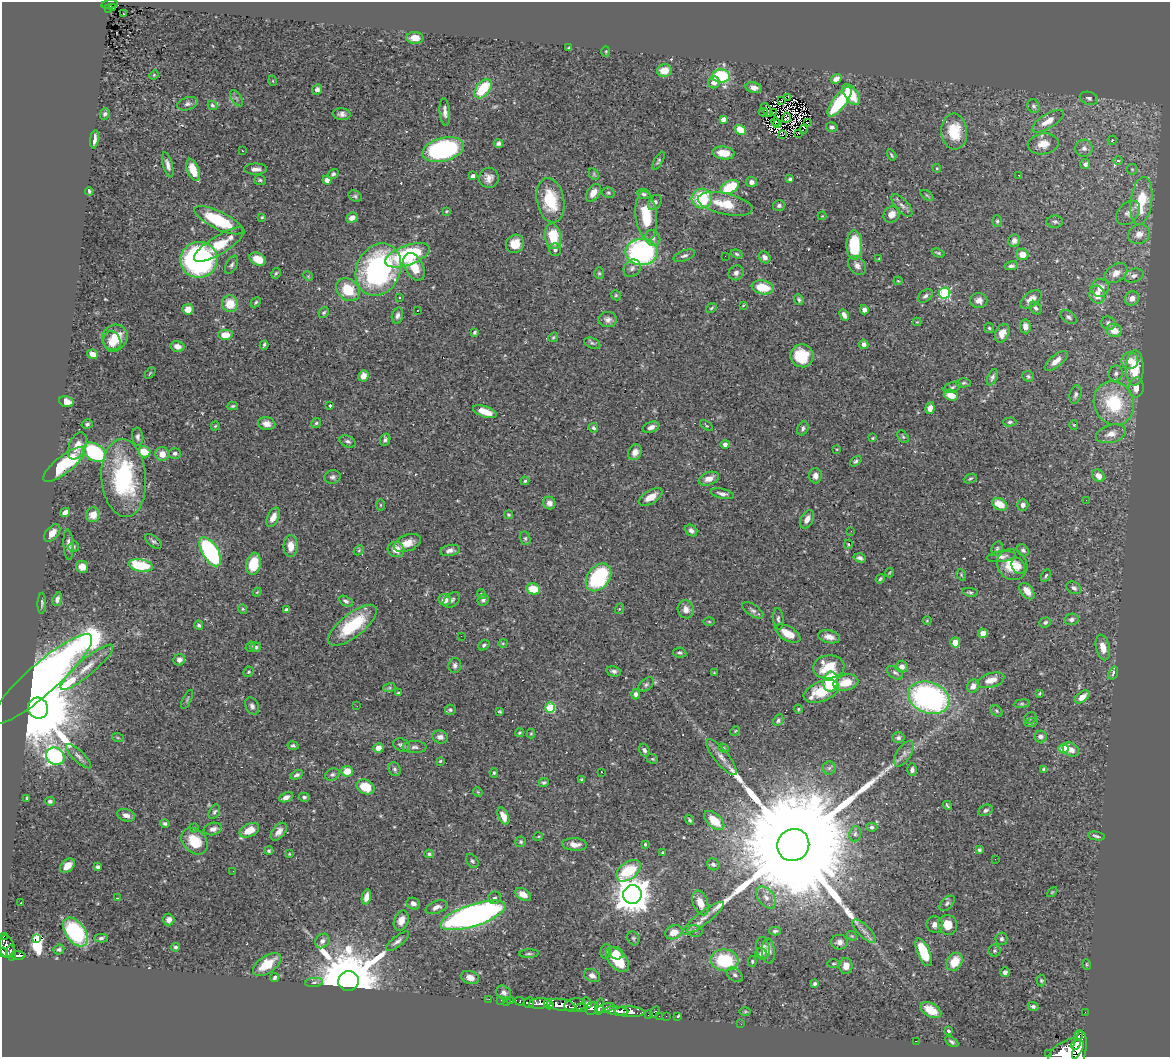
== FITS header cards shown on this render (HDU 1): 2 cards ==
NAXIS1  =                 1168
NAXIS2  =                 1055

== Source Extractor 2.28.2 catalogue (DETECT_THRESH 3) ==
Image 1168 x 1055 px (HDU 1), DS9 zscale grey, 1 PNG px = 1 image px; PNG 1172 x 1059 px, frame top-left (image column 1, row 1055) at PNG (2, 2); each listed source drawn as its Kron ellipse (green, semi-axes under 4 px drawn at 4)
Background 0.599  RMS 0.019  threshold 0.0581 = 3 sigma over >= 5 px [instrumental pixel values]
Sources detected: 526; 3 with non-positive FLUX_AUTO (blend fragments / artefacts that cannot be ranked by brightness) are neither listed nor drawn; of the other 523, the 500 brightest by FLUX_AUTO listed and drawn (23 fainter detections omitted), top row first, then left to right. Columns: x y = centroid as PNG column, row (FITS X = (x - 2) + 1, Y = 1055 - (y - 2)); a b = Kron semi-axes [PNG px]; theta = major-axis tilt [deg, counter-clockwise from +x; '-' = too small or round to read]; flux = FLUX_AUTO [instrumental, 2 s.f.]
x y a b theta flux
110 4 8 4 7 94
112 7 3 3 - 18
108 9 3 3 - 18
123 14 3 2 - 3.5
415 38 8 6 -2 14
569 48 3 3 - 1.9
606 51 5 3 - 1.2
664 70 7 6 - 17
154 75 5 4 - 1.4
721 76 9 6 -3 77
836 79 5 4 - 7.8
273 81 5 3 - 1.1
714 82 6 5 - 8
754 88 8 5 -11 7.3
483 89 11 6 52 51
317 90 5 5 - 4.5
851 94 12 6 -55 37
788 97 3 3 - 420
236 98 9 5 -56 3.1
1089 98 9 6 -16 4.1
781 101 3 2 - 1.2
840 102 18 6 53 84
188 104 10 6 16 4.6
212 105 5 4 - 2.3
1034 106 7 6 - 3.2
767 110 8 3 -58 2
445 112 13 5 -84 6.7
763 112 4 2 - 2.5
773 113 4 2 - 1
105 114 6 4 70 2.8
342 114 9 6 -6 5.7
787 118 5 3 - 1.5
723 119 4 4 - 7.8
1048 121 18 7 31 14
775 122 4 3 - 2.9
808 122 3 2 - 1.2
778 124 3 2 - 2.2
832 127 6 5 - 3
804 129 5 3 - 1
740 130 6 4 -31 26
954 131 18 13 -86 40
798 133 2 2 - 2.2
782 135 3 2 - 1.4
94 139 9 4 83 6.6
1112 140 5 4 - 2.3
498 143 4 4 - 4.3
1043 144 15 10 9 14
1084 148 9 8 - 5.7
443 150 21 11 14 250
242 151 3 2 - 1.6
724 153 11 6 -6 22
891 155 6 2 -59 1.7
658 161 10 4 62 2.5
1118 161 4 3 - 1.2
1085 164 5 5 - 4.3
168 165 13 5 -75 6.9
937 168 4 4 - 1.8
256 169 11 5 1 7.3
1132 169 5 5 - 2.1
193 170 11 6 -70 23
333 174 6 4 37 2.8
594 174 6 4 -61 1.6
1019 175 3 2 - 1.7
473 176 4 3 - 6.2
489 178 10 10 - 9
790 179 4 3 - 2.4
260 180 6 5 - 2.5
327 180 4 4 - 7
751 182 5 5 - 4.7
730 187 10 6 30 58
89 191 4 3 - 2.3
593 193 10 6 56 9.8
608 193 6 5 - 2.3
644 194 6 5 - 2.8
927 195 7 3 -36 1.7
355 196 7 5 -30 2.6
702 198 10 10 - 71
550 200 22 13 -79 52
1141 201 24 10 82 43
655 203 8 6 53 4.6
725 204 28 10 -12 35
779 205 6 5 - 3.2
902 205 14 6 -48 6.6
446 211 4 3 - 1.3
1128 213 14 9 46 7.1
892 214 8 7 - 13
646 216 25 10 -84 45
822 216 4 4 - 1.1
262 217 4 3 - 1.8
352 218 6 5 - 8.2
218 220 26 9 -26 67
997 221 6 5 - 2.2
1055 222 8 6 -2 2.9
1139 234 11 9 25 9.1
553 236 13 8 -81 41
653 238 8 7 - 5.7
1014 241 6 6 - 5.1
515 244 9 8 - 20
219 245 29 9 32 34
854 245 14 8 -90 59
555 250 6 6 - 3.5
641 252 16 13 0 290
938 253 6 3 -20 1.8
737 254 6 4 -19 2.1
1022 254 6 5 - 18
407 255 23 10 20 120
684 256 11 5 20 4
725 256 2 2 - 3.3
765 257 6 5 - 5
258 259 9 6 -28 19
879 259 3 3 - 1.3
199 260 19 18 - 280
232 265 10 5 63 3.6
857 266 10 8 -49 6.6
1011 266 7 4 10 3.5
414 267 15 9 -63 25
632 268 9 8 - 5.8
378 270 27 22 64 270
276 273 6 4 60 2
599 273 6 5 - 2
736 273 8 7 - 4.8
1116 273 12 8 33 11
308 276 5 4 - 1.5
1134 276 10 6 18 4.8
898 281 4 4 - 1.4
763 287 11 7 -9 32
1100 288 9 8 - 14
348 290 13 10 -42 39
945 293 5 5 - 140
616 295 5 4 - 1.8
1097 295 9 7 -78 16
925 296 8 5 40 3.6
400 298 3 3 - 2.6
1132 298 7 6 - 9.7
1031 299 12 7 36 11
799 300 5 4 - 2.4
979 300 8 7 - 7.2
256 302 5 4 - 1.8
230 304 8 8 - 27
743 305 3 2 - 1.2
711 308 6 4 37 1.7
1036 308 7 5 -53 3.4
188 309 5 5 - 13
417 310 3 2 - 1.7
864 310 4 4 - 5
324 312 5 4 - 2.5
397 315 8 5 74 4.6
844 315 6 4 -62 5.4
1069 317 9 6 -36 3.7
608 320 9 7 0 6.3
917 322 4 4 - 1.3
1108 323 7 6 - 5
1025 326 7 5 -81 7.5
989 328 5 5 - 2
1114 330 8 6 -20 18
475 332 4 3 - 2
1002 333 10 6 64 13
225 335 7 5 -1 20
115 337 13 12 - 25
553 337 5 4 - 1.8
112 342 10 8 -72 13
592 343 8 5 -21 2.9
864 344 5 4 - 4.5
264 345 5 2 - 2.2
177 346 7 5 -15 8.1
93 354 5 4 - 10
802 356 11 11 - 43
1056 361 14 6 39 11
1130 361 8 8 - 12
1135 368 17 9 88 39
150 373 6 4 47 1.5
1116 373 8 7 - 4.2
363 376 6 5 - 11
1028 376 6 5 - 2.8
992 377 8 5 67 3.8
964 383 7 4 -1 2.1
952 387 9 5 20 2.8
1136 387 10 7 86 12
951 395 7 5 -20 16
1076 395 9 5 76 4.2
66 402 7 5 -16 12
1114 403 22 20 -65 78
330 405 3 3 - 2.1
233 406 5 4 - 2.1
930 408 6 4 79 7.8
485 412 12 5 -19 20
1010 422 6 4 1 2.6
316 423 5 4 - 1.8
87 424 6 4 15 2.7
267 424 9 6 -10 7.9
706 425 7 3 -36 1.4
1074 425 5 4 - 1.4
215 426 4 4 - 1.5
651 427 8 5 19 6.5
593 428 5 4 - 2.8
803 428 7 5 64 3.6
1111 434 15 9 15 12
138 437 9 5 -85 4
903 437 7 4 -54 2.2
873 438 3 2 - 1.3
385 440 6 5 - 3.5
348 441 8 5 -23 3.5
725 444 4 4 - 4.6
77 446 14 8 67 15
836 449 3 2 - 1
94 452 12 8 -33 120
144 452 6 5 - 28
635 452 8 6 63 8.3
175 453 6 5 - 3.2
162 454 7 6 - 11
856 461 6 4 38 2.9
64 465 25 8 38 86
815 476 7 6 - 6.5
1098 476 7 5 -43 10
333 477 8 6 8 3.7
124 478 39 22 -86 160
709 479 10 6 20 12
970 479 7 3 22 1.8
525 481 4 4 - 1.5
722 494 12 5 -13 5.6
651 497 13 6 31 17
1086 500 2 2 - 2.4
549 503 6 6 - 6.1
1000 504 8 5 -31 22
380 505 6 4 -90 1.4
1023 505 5 5 - 5.4
65 512 5 4 - 6.1
93 515 7 7 - 15
508 515 4 4 - 1.7
273 517 10 5 63 11
807 519 10 6 63 9.5
691 531 6 5 - 5.1
851 531 3 2 - 1.9
52 533 10 6 50 10
525 538 7 5 -75 2.4
153 541 10 5 -38 3.3
407 543 14 8 21 15
848 544 4 3 - 1.4
68 545 15 5 -86 6.3
291 546 11 7 88 13
74 547 5 5 - 1.9
396 549 8 7 - 15
997 549 7 5 73 2.8
359 550 6 4 46 1.7
450 550 10 5 10 5.2
1023 550 6 5 - 3
210 552 16 8 -59 220
1001 557 14 5 7 6.6
860 558 6 4 -16 4.2
253 564 11 7 78 39
141 565 12 6 -10 64
1012 565 16 14 -50 28
1018 566 8 6 -64 7.2
82 567 6 6 - 11
889 573 5 2 - 1
961 575 6 4 -71 1.6
1046 575 7 3 63 1.8
598 577 15 11 52 120
880 579 5 3 - 1.9
1074 588 8 6 -31 4.3
533 589 7 5 -12 28
1027 591 9 6 -50 12
257 592 4 3 - 1.1
970 592 8 4 -7 2.5
481 594 4 4 - 2.7
57 599 7 4 72 4.8
445 600 6 6 - 10
452 600 9 6 41 3.8
483 600 6 5 - 3
346 601 7 4 -28 2.9
42 603 10 3 89 2.9
243 609 4 4 - 1.5
619 609 5 3 - 1.2
686 609 9 8 - 8.2
286 610 4 3 - 3.3
753 610 12 5 -33 4.2
778 619 11 5 -86 3.5
1071 619 7 5 10 5.2
927 621 4 4 - 1.4
709 622 5 3 - 1.3
1045 622 6 5 - 3
199 625 5 4 - 2.7
352 625 29 11 38 65
983 633 5 4 - 11
788 634 14 7 -30 23
461 636 2 2 - 2.7
829 637 11 6 -13 9.9
955 642 5 5 - 16
503 643 5 3 - 1.1
484 645 6 4 38 2.2
250 647 5 4 - 2.1
256 647 5 5 - 2.7
1103 647 13 7 -76 12
680 653 7 5 -9 2.8
179 660 6 5 - 5.3
455 665 7 6 - 3.9
87 667 34 8 40 22
829 667 16 11 7 39
902 667 6 6 - 7.4
614 671 7 5 -11 3.6
248 672 5 4 - 2.2
714 673 3 2 - 1.1
895 673 9 5 -32 3.4
1113 673 7 4 72 4
42 679 65 15 41 2000
991 680 14 7 16 14
831 682 10 7 83 74
846 682 12 8 13 23
646 684 9 5 38 3.2
973 686 7 5 59 7.2
389 688 6 4 18 2
821 692 18 10 21 44
398 693 3 3 - 1.4
1039 693 4 2 - 1.2
636 694 5 4 - 4.1
1082 697 8 5 37 13
929 698 21 15 -20 310
187 699 10 3 63 1.9
1022 704 8 4 8 2.3
252 706 9 6 -68 4.3
357 706 2 2 - 1.5
38 708 10 10 - 20000
550 708 5 5 - 71
798 709 4 4 - 1.5
450 710 5 5 - 2.3
500 711 3 3 - 1.5
996 711 7 5 -43 2.2
1030 718 7 5 42 2.2
778 720 6 4 61 2.9
1031 723 6 4 19 1.8
735 731 5 4 - 1.7
520 733 4 3 - 1.5
531 733 5 4 - 1.4
440 737 8 6 -14 6.3
1040 737 6 6 - 4.8
118 738 6 4 -19 1.7
898 738 6 5 - 3.5
402 745 9 6 -23 4.4
293 746 5 4 - 2.9
414 747 12 6 0 4.6
378 748 5 5 - 11
724 748 5 4 - 1.6
1064 749 5 5 - 53
644 750 7 5 -61 3.7
1071 750 8 6 -31 11
904 754 14 7 57 6.7
55 756 9 8 - 260
79 756 16 5 -44 6
721 757 22 7 -51 11
652 759 6 4 -19 1.8
440 761 4 3 - 1.4
829 768 6 6 - 3.2
394 769 7 6 - 3.9
1044 769 3 3 - 1.7
912 770 6 5 - 4.3
347 771 6 5 - 18
601 772 3 2 - 2.9
494 773 5 4 - 1.7
297 775 7 4 25 3.5
332 775 7 5 30 3.2
582 779 4 3 - 1.6
544 782 5 4 - 2.4
366 787 9 7 -24 36
478 792 5 4 - 1.4
286 797 7 4 22 6.5
304 797 5 4 - 2.6
27 798 3 2 - 1.3
50 801 5 4 - 2.5
947 805 5 2 - 1.9
986 810 7 5 24 3.7
214 812 8 5 59 2.6
126 815 9 6 -18 6.5
503 816 9 5 -65 12
690 820 5 3 - 1.9
714 820 12 7 -42 24
165 823 5 4 - 2.9
872 827 6 4 -2 2.3
194 828 4 4 - 1.5
213 829 9 6 11 6.8
249 830 10 6 25 21
279 832 10 6 50 8.3
855 834 8 5 74 3.3
1096 836 8 3 -11 2.8
538 837 5 3 - 1.2
194 841 15 11 -46 35
521 842 5 5 - 2.2
575 844 12 6 -4 9.7
645 844 4 3 - 1.5
793 845 16 15 - 98000
979 850 4 3 - 2.5
269 851 4 4 - 2.4
663 853 3 3 - 1.4
289 854 3 3 - 1.2
429 854 5 4 - 2.6
995 859 2 2 - 15
472 861 8 5 -52 2.7
713 864 6 5 - 4
67 866 9 6 41 10
98 867 4 3 - 3.2
233 871 3 2 - 1
628 871 14 8 36 60
1052 892 6 3 45 1.4
523 894 8 5 -30 11
632 894 9 9 - 2900
366 897 7 4 77 8.7
117 898 3 2 - 1.1
494 898 6 6 - 3.3
766 898 12 8 -53 9.1
21 902 3 2 - 1.2
700 903 13 7 -71 15
947 903 9 5 44 3.5
413 904 7 5 -24 4.6
436 907 11 6 20 6.5
473 915 34 11 18 600
703 918 25 6 38 13
169 920 6 5 - 6.8
401 921 10 7 70 11
935 925 8 8 - 6.2
948 925 10 9 - 18
695 931 7 5 -13 3.2
775 931 6 4 1 2.9
864 931 15 6 -44 7.3
75 932 16 9 -54 130
674 932 9 6 23 15
3 936 3 3 - 19
852 936 6 4 -43 1.6
101 938 6 4 3 2.9
633 938 7 5 -64 2.3
36 939 3 2 - 120
1001 939 6 6 - 3.3
322 941 8 6 46 4.9
397 941 14 5 38 5.1
839 942 8 7 - 6.3
7 947 11 7 -75 560
176 947 4 4 - 2.8
763 948 11 6 -83 7
59 949 5 4 - 3.3
606 951 7 5 76 3.1
768 951 12 6 -85 8.1
994 951 6 6 - 2.4
3 952 5 4 - 240
924 952 15 6 -67 45
11 953 8 4 -83 170
616 953 7 6 - 10
529 954 10 3 3 2.5
761 954 6 5 - 3.3
18 955 7 4 -1 160
617 960 15 8 -49 44
725 960 14 11 -8 75
752 961 5 4 - 2
955 962 10 7 59 25
267 964 16 8 34 29
834 964 6 3 0 1.6
1087 964 5 4 - 1.5
846 966 8 6 89 9.2
1005 972 5 4 - 4.7
735 975 9 6 -39 4.2
592 976 8 6 -27 6.3
470 977 9 6 -16 9.1
275 978 4 4 - 2.7
348 981 10 10 - 15000
1041 981 6 4 -88 1.8
314 982 9 4 6 2.8
815 984 4 3 - 2.4
504 993 8 6 -42 4.9
489 999 2 2 - 5.5
501 1000 2 2 - 7.4
506 1001 2 2 - 7.7
510 1001 3 3 - 26
520 1001 5 3 - 100
529 1002 6 5 - 210
540 1003 11 5 4 820
587 1003 5 3 - 130
549 1004 6 4 -50 400
561 1005 14 6 -9 1400
575 1005 10 6 10 800
599 1006 8 3 78 340
1033 1007 5 4 - 3.1
582 1008 6 4 -6 240
591 1008 7 5 49 380
605 1008 9 4 16 330
931 1010 11 6 -29 20
616 1011 12 4 -6 890
745 1011 6 4 1 1.4
629 1012 15 5 -3 1100
655 1012 6 3 60 64
1085 1012 2 2 - 5.9
649 1015 3 3 - 29
659 1016 2 2 - 11
666 1016 2 2 - 7.1
678 1017 3 3 - 22
741 1024 2 2 - 55
948 1031 4 3 - 3.9
1079 1036 5 3 - 590
916 1041 3 2 - 1.5
951 1042 7 4 -28 2.6
1076 1045 6 4 47 510
1080 1049 18 6 82 2000
1066 1052 20 10 31 3600
1049 1054 3 2 - 66
At the frame edge (FLAGS 8, measured only in part): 3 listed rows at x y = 3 936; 3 952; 1066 1052
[23 fainter detections neither listed nor drawn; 3 non-positive-flux detections neither listed nor drawn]